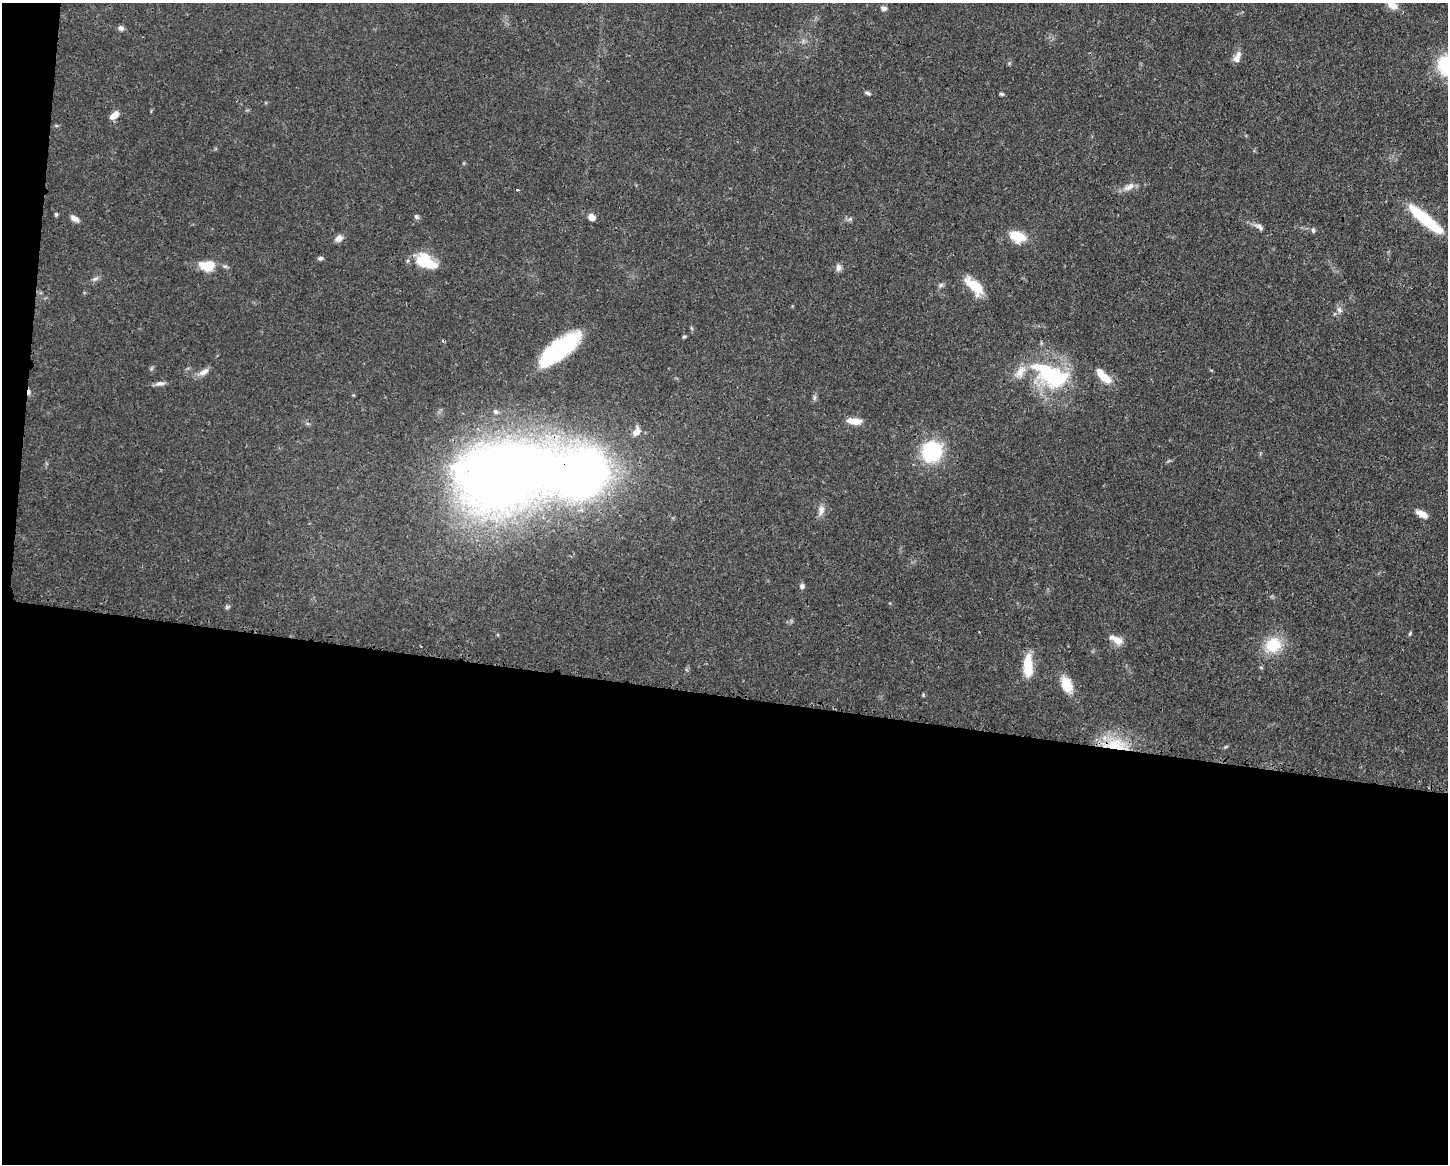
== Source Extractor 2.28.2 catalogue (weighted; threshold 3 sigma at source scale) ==
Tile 10 of 3 x 4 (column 1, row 4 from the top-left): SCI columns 112-1557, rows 7-1168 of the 4670 x 4659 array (HDU 1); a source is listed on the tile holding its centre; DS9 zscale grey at full resolution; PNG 1450 x 1166 px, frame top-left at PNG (2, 3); no overlay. Shown black and unused: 42% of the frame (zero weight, under 3 of 4 exposures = <1% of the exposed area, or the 3 px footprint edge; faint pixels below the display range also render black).
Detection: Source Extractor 2.28.2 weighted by HDU 2 'WHT'; one run over the whole footprint, this tile lists its part. Background 0.0571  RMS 0.0033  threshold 0.0149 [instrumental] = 3 sigma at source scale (4.5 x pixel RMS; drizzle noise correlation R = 1.50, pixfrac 1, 0.05/0.05 arcsec/px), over >= 5 px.
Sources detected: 60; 2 inside a brighter object's white glare — not listed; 4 inside a brighter listed object's ellipse — not listed separately; the other 54 listed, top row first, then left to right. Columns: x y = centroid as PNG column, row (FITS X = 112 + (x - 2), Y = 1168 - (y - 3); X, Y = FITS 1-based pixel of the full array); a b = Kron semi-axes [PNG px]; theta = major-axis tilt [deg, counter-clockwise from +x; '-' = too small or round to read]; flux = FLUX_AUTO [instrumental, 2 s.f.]
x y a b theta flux
1392 5 16 9 -31 3.3
883 8 7 6 - 1.2
121 28 7 6 - 1.1
1237 57 16 8 68 2.3
1447 65 25 24 - 20
868 93 8 4 -17 0.74
1001 94 5 4 - 0.56
114 115 12 7 40 2.6
1129 187 18 7 24 2.4
517 190 3 3 - 0.33
56 214 5 4 - 0.5
416 217 7 6 - 0.71
592 217 8 6 -29 2.3
74 218 11 6 -28 1.8
850 219 6 5 - 0.64
1425 219 45 10 -40 18
1259 227 14 6 -30 1.7
1313 230 7 4 -80 0.7
1017 236 18 11 -21 8
339 238 10 8 37 1.8
320 258 7 5 11 0.76
423 260 21 18 -15 9.5
208 265 16 11 4 8.2
838 268 10 7 -89 1.4
95 279 8 6 21 0.91
941 285 9 4 36 0.76
974 286 21 9 -43 10
1339 310 9 6 -39 1.2
684 337 5 4 - 0.47
559 349 43 15 38 38
203 372 15 7 30 2.2
1053 378 36 28 1 27
1105 378 15 9 -42 5.5
160 383 14 6 6 1.4
29 392 7 4 86 0.99
814 397 9 4 81 0.75
495 411 7 6 - 0.69
854 421 16 7 -6 4.2
637 431 14 9 65 2.8
932 451 25 23 57 21
504 476 61 42 12 510
821 510 15 8 82 2.1
1422 514 12 6 -27 3.7
802 586 7 7 - 0.93
227 607 6 6 - 0.63
1410 633 6 3 63 0.43
1116 640 20 8 -28 3.2
1273 645 22 19 26 11
1028 666 25 9 -89 9.8
1261 667 5 5 - 0.45
1067 684 19 11 -67 7
923 695 5 4 - 0.38
1115 745 27 17 -4 13
1225 747 6 4 44 0.42
Overlapping masked pixels (flux is a lower limit): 3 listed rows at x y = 29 392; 504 476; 1115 745
Isophote crosses this tile's border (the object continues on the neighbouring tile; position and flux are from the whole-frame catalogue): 2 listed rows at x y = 1392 5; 1447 65